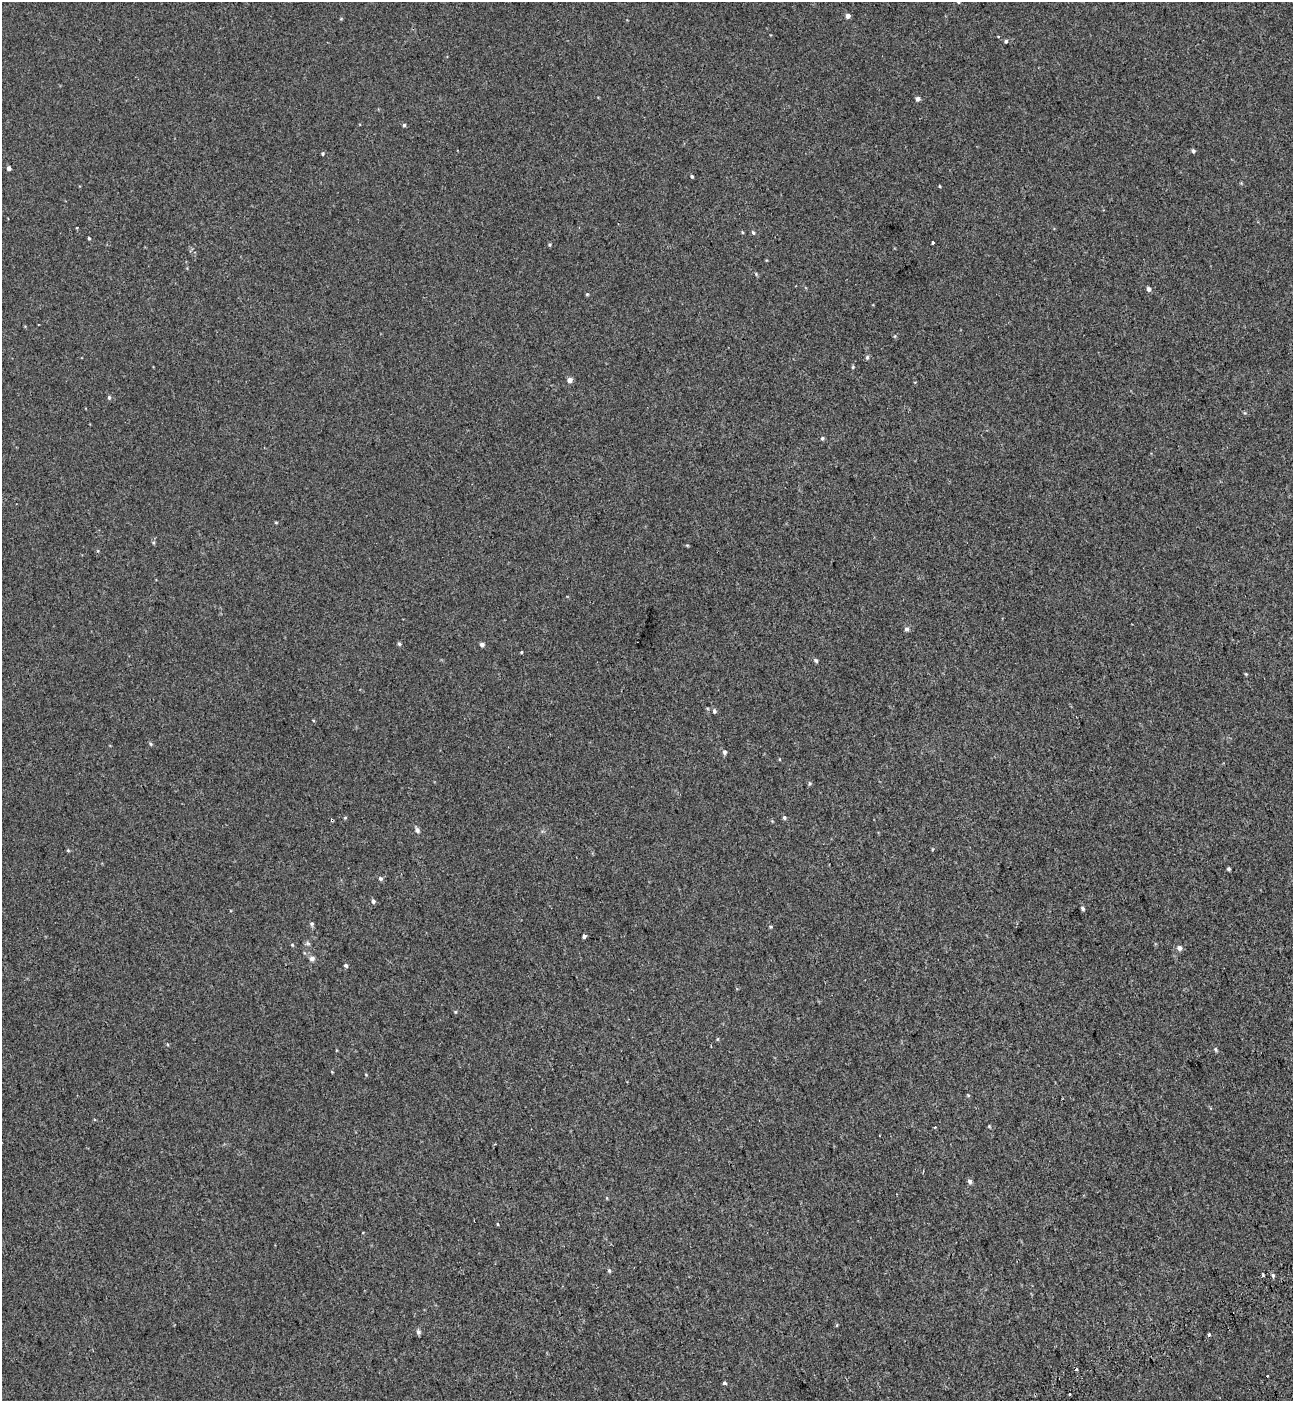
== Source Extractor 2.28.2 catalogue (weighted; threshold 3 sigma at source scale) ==
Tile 6 of 4 x 4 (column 2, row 2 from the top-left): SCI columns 1524-2814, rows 2898-4296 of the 5576 x 5797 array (HDU 1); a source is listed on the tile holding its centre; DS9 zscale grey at full resolution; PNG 1295 x 1403 px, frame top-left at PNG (2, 2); no overlay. Shown black and unused: <1% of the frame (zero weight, under 2 of 3 exposures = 6% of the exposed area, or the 3 px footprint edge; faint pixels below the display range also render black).
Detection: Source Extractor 2.28.2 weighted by HDU 2 'WHT'; one run over the whole footprint, this tile lists its part. Background 5.37e-04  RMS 0.0065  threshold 0.0291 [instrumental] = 3 sigma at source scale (4.5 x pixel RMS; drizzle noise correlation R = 1.50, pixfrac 1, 0.0396/0.0396 arcsec/px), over >= 5 px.
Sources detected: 68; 2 cosmic-ray / hot-pixel residue — not listed; the other 66 listed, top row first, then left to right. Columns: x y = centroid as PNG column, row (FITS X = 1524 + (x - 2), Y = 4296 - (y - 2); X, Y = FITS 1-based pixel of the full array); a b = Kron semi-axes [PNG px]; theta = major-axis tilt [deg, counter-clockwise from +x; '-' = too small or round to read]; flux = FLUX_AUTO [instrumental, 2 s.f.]
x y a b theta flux
958 2 4 4 - 0.58
848 16 4 4 - 3
1006 41 5 4 - 0.9
918 99 4 4 - 2
404 125 4 4 - 0.92
1193 151 4 4 - 1.3
323 154 4 4 - 0.74
9 168 4 4 - 2.7
692 176 4 3 - 0.78
940 186 4 3 - 0.48
753 233 6 4 -62 0.86
89 238 4 3 - 0.72
933 242 3 3 - 2
549 245 4 4 - 0.7
756 274 5 4 - 0.66
1149 289 5 4 - 2
587 294 4 4 - 0.6
867 357 6 5 - 1
853 367 4 4 - 0.66
569 380 5 5 - 2.8
109 397 5 4 - 0.91
822 438 5 4 - 0.81
687 545 6 3 -18 0.58
906 629 6 5 - 1.6
399 644 5 4 - 0.91
482 644 4 4 - 2.2
521 652 4 3 - 0.48
816 660 6 5 - 1.1
1246 674 5 4 - 0.55
714 711 5 5 - 1.2
150 744 5 4 - 0.88
724 752 6 5 - 1.3
810 783 6 5 - 0.86
784 817 5 5 - 1.1
345 818 4 4 - 0.59
332 820 4 3 - 0.58
417 830 6 6 - 1.8
68 850 5 4 - 0.6
1229 869 4 4 - 0.88
381 879 6 6 - 1.2
373 901 5 5 - 1.4
1083 908 5 4 - 1.1
312 924 6 4 69 0.99
584 936 4 3 - 3.9
308 943 7 5 -43 1.2
292 945 5 4 - 0.61
1179 948 6 6 - 2.2
312 958 7 6 - 2.2
346 965 5 4 - 1.2
455 1012 5 3 - 0.59
718 1039 6 3 70 0.56
1216 1049 6 4 -58 0.88
968 1095 5 4 - 0.59
989 1126 5 3 - 0.56
935 1127 3 2 - 0.53
879 1136 2 2 - 0.49
970 1181 6 5 - 1.5
497 1224 5 3 - 0.45
609 1270 6 4 -64 0.87
1273 1275 6 4 -72 1.1
837 1325 4 3 - 0.58
418 1332 7 5 -53 1.5
1209 1334 3 3 - 6.9
1077 1369 3 3 - 5.6
724 1383 3 3 - 2.2
1069 1394 3 3 - 2.1
Overlapping masked pixels (flux is a lower limit): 1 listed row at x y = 332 820
Isophote crosses this tile's border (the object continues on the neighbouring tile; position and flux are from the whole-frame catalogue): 1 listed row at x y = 958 2